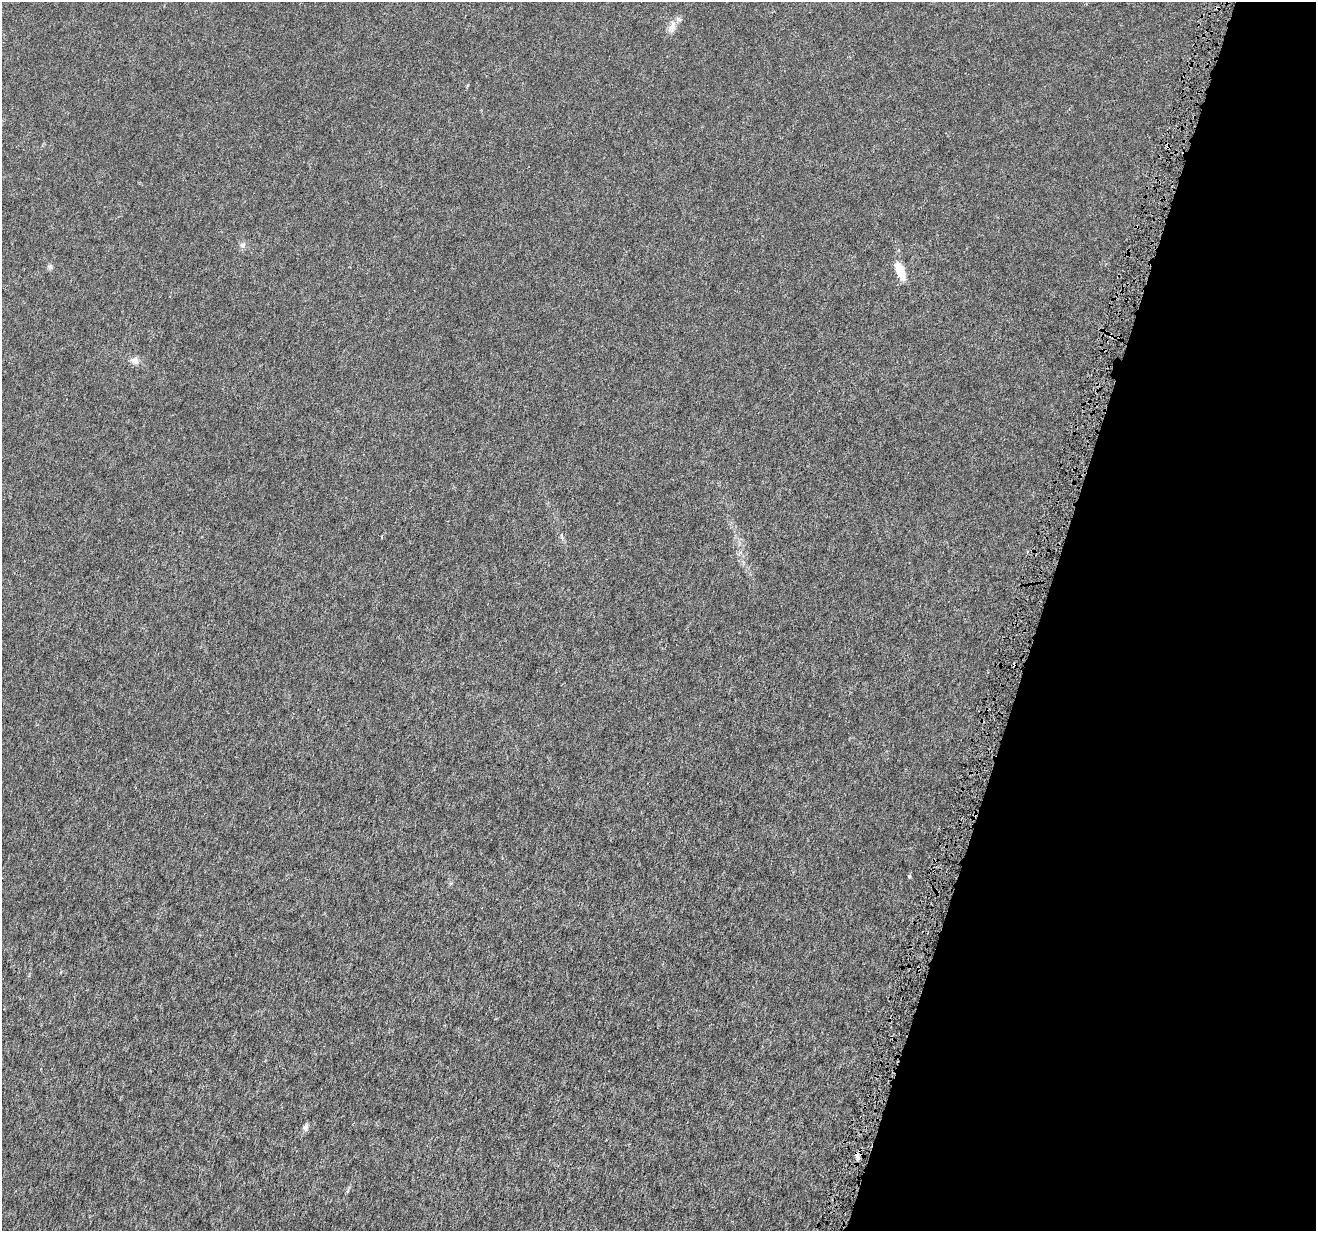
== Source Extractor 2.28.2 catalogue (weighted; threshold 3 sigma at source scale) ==
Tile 8 of 4 x 4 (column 4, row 2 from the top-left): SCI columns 3956-5269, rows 2740-3968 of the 5271 x 5418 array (HDU 1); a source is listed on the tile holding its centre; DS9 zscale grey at full resolution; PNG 1318 x 1233 px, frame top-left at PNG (2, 2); no overlay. Shown black and unused: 21% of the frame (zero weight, under 4 of 8 exposures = <1% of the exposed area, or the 3 px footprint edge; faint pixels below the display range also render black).
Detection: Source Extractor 2.28.2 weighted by HDU 2 'WHT'; one run over the whole footprint, this tile lists its part. Background -1.52e-05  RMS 7.5e-04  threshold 0.00307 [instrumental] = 3 sigma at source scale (4.09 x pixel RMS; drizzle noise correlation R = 1.36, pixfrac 0.8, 0.0396/0.0396 arcsec/px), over >= 5 px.
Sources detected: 12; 2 cosmic-ray / hot-pixel residue — not listed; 1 inside a brighter listed object's ellipse — not listed separately; the other 9 listed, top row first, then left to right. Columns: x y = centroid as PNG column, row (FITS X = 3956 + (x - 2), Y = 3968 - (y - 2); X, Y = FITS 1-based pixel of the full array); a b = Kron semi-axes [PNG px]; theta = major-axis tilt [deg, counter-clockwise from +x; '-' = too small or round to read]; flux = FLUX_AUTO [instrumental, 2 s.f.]
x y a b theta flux
672 26 16 8 75 0.51
242 245 8 7 - 0.23
50 266 6 5 - 0.14
900 271 15 7 -69 1.8
1111 335 4 3 - 0.055
135 361 9 8 - 0.39
909 876 4 4 - 0.11
305 1127 9 7 86 0.21
858 1157 8 4 -46 0.18
Overlapping masked pixels (flux is a lower limit): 1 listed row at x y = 1111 335